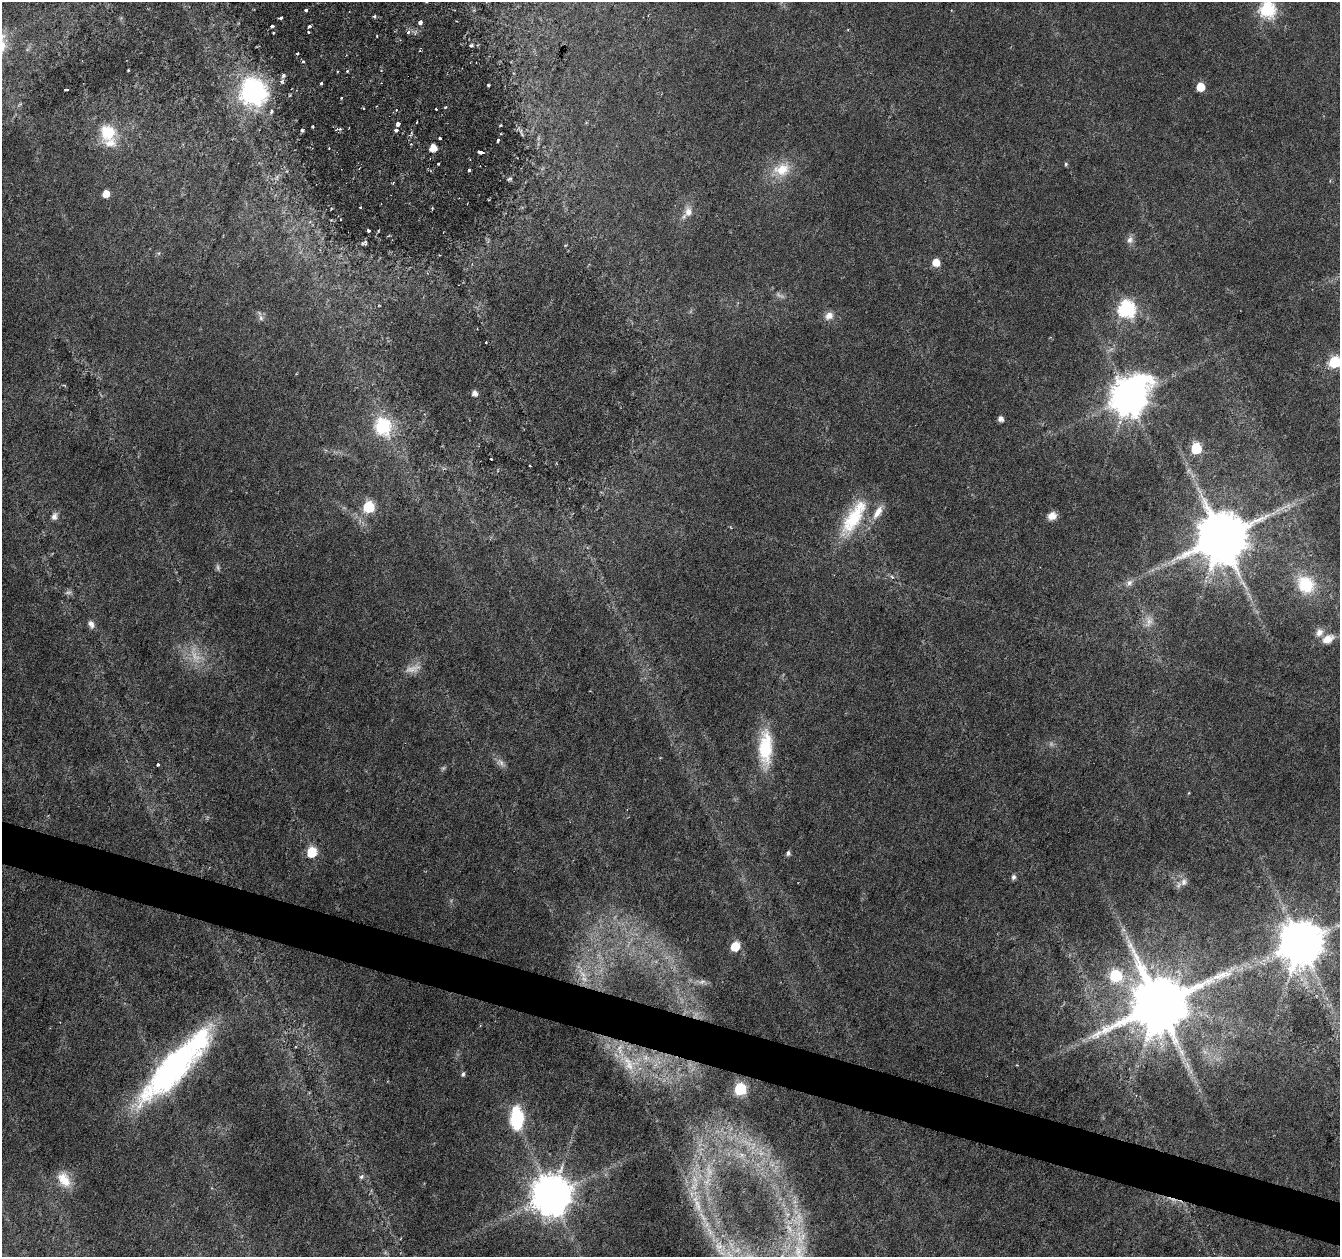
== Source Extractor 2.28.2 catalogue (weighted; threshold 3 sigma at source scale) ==
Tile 6 of 4 x 4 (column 2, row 2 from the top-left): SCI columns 1339-2676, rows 2729-3983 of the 5361 x 5519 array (HDU 1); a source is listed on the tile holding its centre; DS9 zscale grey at full resolution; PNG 1342 x 1259 px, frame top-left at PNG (2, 2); no overlay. Shown black and unused: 3% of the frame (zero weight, under 3 of 6 exposures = <1% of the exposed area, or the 3 px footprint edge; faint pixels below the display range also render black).
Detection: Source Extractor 2.28.2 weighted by HDU 2 'WHT'; one run over the whole footprint, this tile lists its part. Background 0.0165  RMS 0.0018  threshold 0.00718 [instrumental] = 3 sigma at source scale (4.09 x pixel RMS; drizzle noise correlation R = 1.36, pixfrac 0.8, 0.0396/0.0396 arcsec/px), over >= 5 px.
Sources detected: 123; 14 too faint to see at this stretch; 1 cosmic-ray / hot-pixel residue — not listed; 4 inside a brighter listed object's ellipse — not listed separately; the other 104 listed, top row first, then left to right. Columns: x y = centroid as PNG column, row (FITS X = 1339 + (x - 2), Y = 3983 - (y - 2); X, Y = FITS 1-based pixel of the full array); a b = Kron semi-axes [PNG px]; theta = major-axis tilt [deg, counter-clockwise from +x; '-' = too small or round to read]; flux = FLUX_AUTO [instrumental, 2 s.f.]
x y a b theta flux
306 10 3 3 - 0.39
1267 10 7 7 - 43
374 16 4 3 - 0.4
281 18 4 3 - 0.25
420 22 4 3 - 0.8
272 26 3 3 - 0.24
309 26 4 3 - 0.43
308 32 3 3 - 0.23
408 32 5 4 - 0.42
377 36 3 2 - 0.2
471 45 5 4 - 0.25
297 53 3 3 - 0.21
303 61 4 4 - 0.21
128 70 3 2 - 0.15
347 71 4 3 - 0.22
321 83 3 3 - 0.26
488 85 3 3 - 0.18
1200 87 6 5 - 4.4
66 90 4 2 - 0.16
253 92 10 9 - 150
341 98 4 2 - 0.14
445 107 4 3 - 0.19
363 108 3 2 - 0.2
436 109 3 2 - 0.17
271 111 6 5 - 0.37
417 122 3 2 - 0.16
398 124 4 3 - 2.3
500 125 3 3 - 0.16
313 126 4 2 - 0.15
340 129 7 5 7 0.37
302 130 4 3 - 0.3
396 130 3 3 - 1
108 132 18 17 - 6.2
521 133 14 3 -75 0.43
440 138 3 3 - 0.35
498 140 4 2 - 0.21
411 144 3 3 - 0.21
433 148 5 5 - 2.7
480 152 6 3 -12 0.54
438 164 3 3 - 0.25
1066 164 5 5 - 0.27
782 169 26 18 12 4.4
469 170 3 3 - 0.31
277 178 7 4 71 0.36
510 179 7 4 38 0.29
393 183 3 2 - 0.16
106 193 5 5 - 2.5
360 207 3 2 - 0.13
688 212 15 10 83 1.6
368 231 3 3 - 0.22
1130 240 10 9 - 0.86
364 243 6 4 27 0.34
936 262 5 5 - 3.4
1127 309 7 7 - 64
829 316 11 9 37 1.3
261 318 8 6 -76 0.53
486 342 3 2 - 0.11
1335 362 6 6 - 22
475 393 5 5 - 1.1
1129 397 12 10 56 590
1000 419 5 4 - 1
382 427 7 7 - 39
1196 448 6 6 - 15
491 459 3 3 - 0.19
530 466 3 2 - 0.12
369 507 6 6 - 21
1278 510 11 4 33 0.78
878 512 20 8 58 2.1
54 516 10 8 76 0.84
1052 516 9 8 - 1.6
853 518 55 19 59 10
1222 537 14 13 - 1500
1129 583 11 8 50 0.83
1306 584 18 16 -53 8.1
1149 621 17 10 76 1.6
91 624 11 7 -68 0.75
1319 632 11 9 56 1.2
1328 639 13 9 26 2.1
765 748 44 15 89 8.7
158 765 3 3 - 0.25
312 852 6 5 - 9.8
788 853 5 5 - 0.5
1013 877 7 5 74 0.5
1184 882 11 9 88 1
1301 942 12 11 - 960
735 946 6 5 - 6.3
1116 975 6 6 - 23
584 979 10 6 -53 0.87
702 982 10 5 21 0.5
1159 1004 17 15 48 2100
629 1065 16 14 52 2.8
173 1067 70 21 48 60
463 1074 6 5 - 0.39
740 1089 6 6 - 26
517 1118 21 12 -89 12
742 1155 8 6 -36 0.8
709 1171 26 10 -88 3.5
361 1177 7 5 46 0.38
64 1180 18 12 -56 3.6
551 1196 12 11 - 730
698 1205 23 9 -79 3
709 1232 19 7 -71 2.1
719 1246 14 12 -53 2.7
799 1253 42 20 84 11
Overlapping masked pixels (flux is a lower limit): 1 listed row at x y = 629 1065
Isophote crosses this tile's border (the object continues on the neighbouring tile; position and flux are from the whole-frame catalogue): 3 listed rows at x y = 1267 10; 1335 362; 799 1253